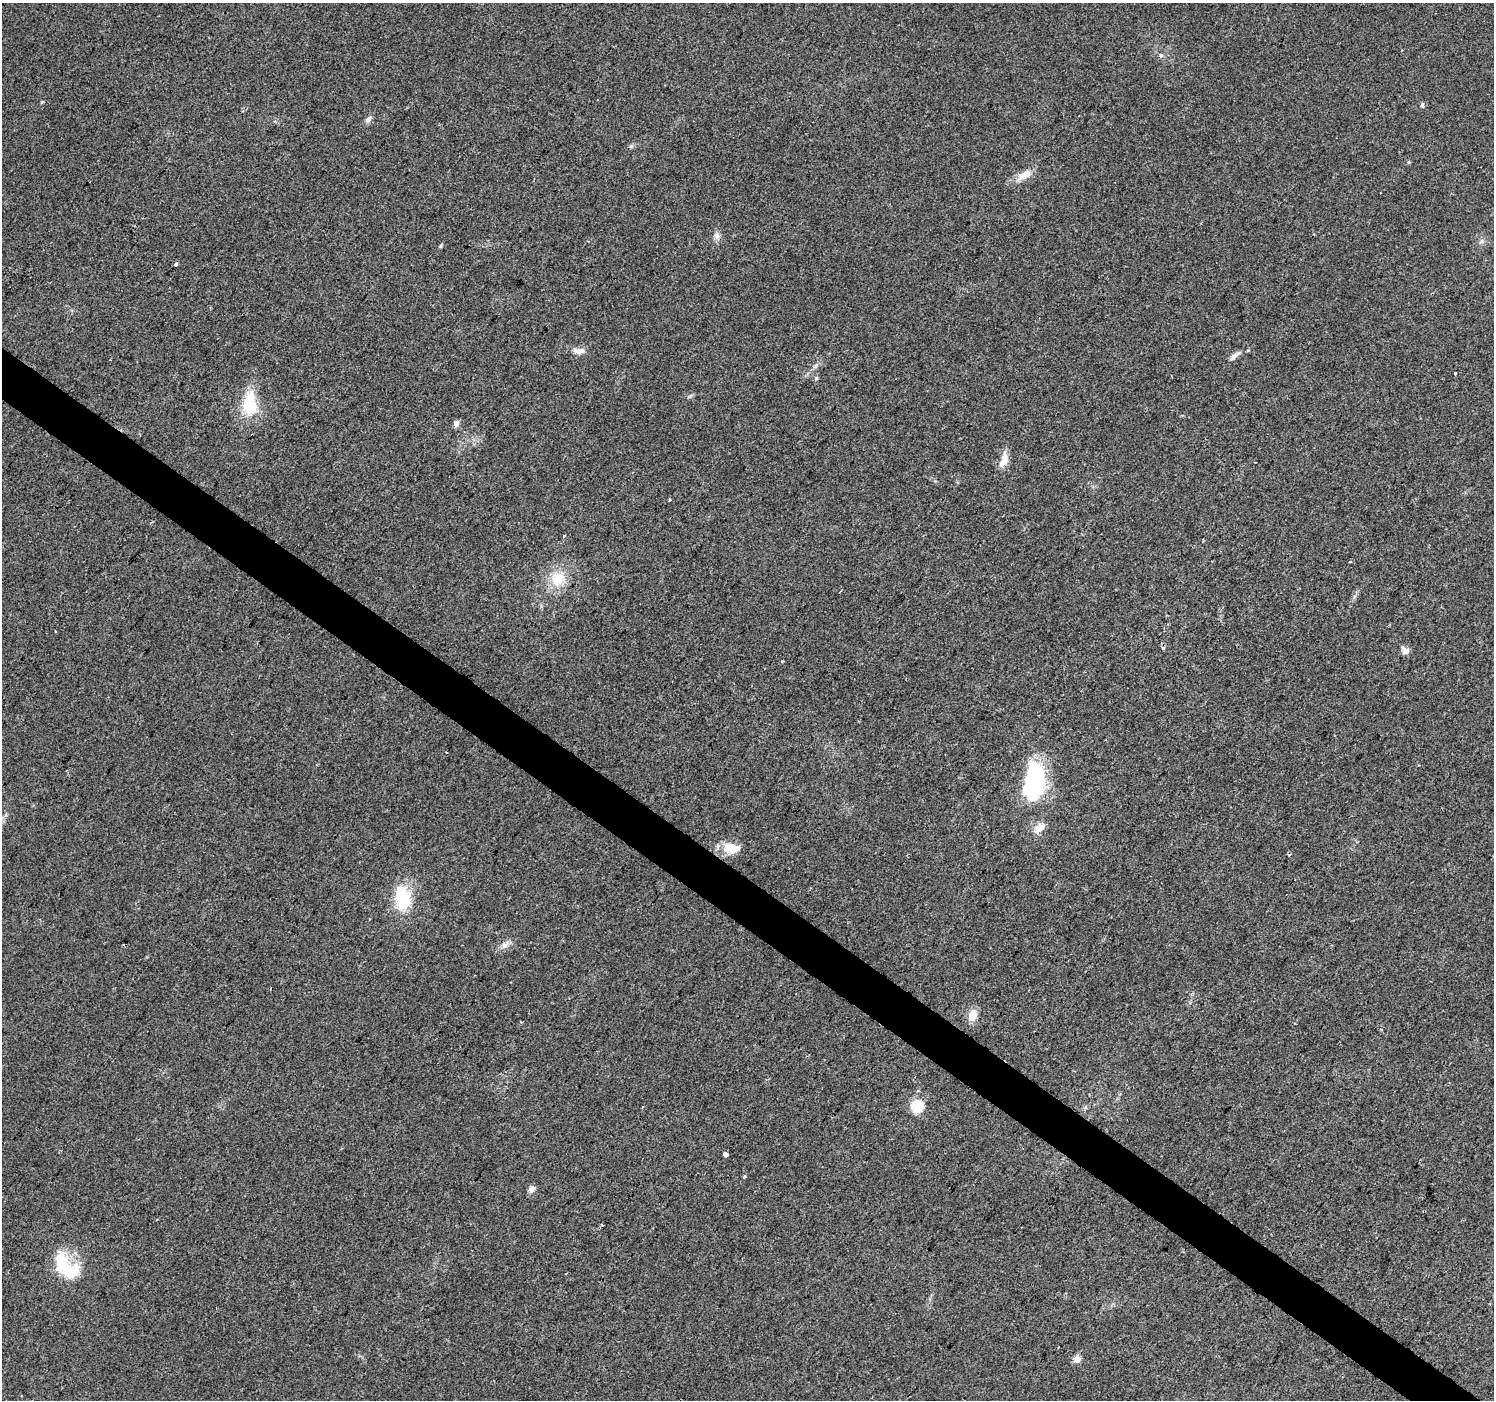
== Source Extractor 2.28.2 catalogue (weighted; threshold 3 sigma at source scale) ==
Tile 6 of 4 x 4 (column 2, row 2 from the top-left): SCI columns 1498-2989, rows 3040-4437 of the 5974 x 6013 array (HDU 1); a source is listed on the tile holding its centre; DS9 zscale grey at full resolution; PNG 1496 x 1402 px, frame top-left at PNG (2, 3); no overlay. Shown black and unused: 4% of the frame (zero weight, under 2 of 3 exposures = <1% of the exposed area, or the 3 px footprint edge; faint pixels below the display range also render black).
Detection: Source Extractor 2.28.2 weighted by HDU 2 'WHT'; one run over the whole footprint, this tile lists its part. Background 0.0326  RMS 0.0065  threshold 0.0291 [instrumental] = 3 sigma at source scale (4.5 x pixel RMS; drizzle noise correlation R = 1.50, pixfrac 1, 0.0396/0.0396 arcsec/px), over >= 5 px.
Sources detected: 40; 2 inside a brighter object's white glare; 2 cosmic-ray / hot-pixel residue — not listed; the other 36 listed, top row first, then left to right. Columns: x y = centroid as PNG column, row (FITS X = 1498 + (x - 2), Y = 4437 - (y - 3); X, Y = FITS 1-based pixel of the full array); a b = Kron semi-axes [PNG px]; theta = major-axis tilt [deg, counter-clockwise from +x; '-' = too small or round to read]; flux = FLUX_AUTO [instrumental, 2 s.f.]
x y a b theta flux
1161 55 6 4 1 1.1
1422 105 6 5 - 1.1
368 119 9 7 47 2.5
1024 175 25 9 28 7.1
717 236 10 7 -88 2.9
1482 241 7 4 72 1.4
441 246 7 3 81 0.81
176 264 3 3 - 4.2
579 351 16 8 -5 4.6
1234 356 18 5 38 3.2
1455 374 3 3 - 1.9
249 401 26 15 70 19
456 423 7 6 - 3.1
1004 459 21 9 73 7.5
669 500 3 3 - 1.8
564 536 3 3 - 0.95
1350 562 4 2 - 0.5
558 579 20 18 41 16
55 631 3 2 - 0.58
1163 648 4 4 - 1.2
1405 651 10 8 -50 3.4
782 661 3 3 - 1.8
446 753 3 2 - 1.6
1034 781 45 22 83 68
1040 828 16 9 41 5.8
732 848 24 13 -6 12
402 898 33 20 -83 27
504 945 9 8 - 3.2
972 1015 14 10 67 6.9
917 1106 6 6 - 56
725 1154 4 4 - 15
744 1177 5 4 - 0.68
531 1189 9 8 - 2.9
602 1225 3 2 - 0.98
63 1263 34 20 -74 25
1077 1359 10 8 86 3.3
Unlisted compact peaks at least as high as the median listed source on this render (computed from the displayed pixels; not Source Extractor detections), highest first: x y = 816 378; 631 146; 42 102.